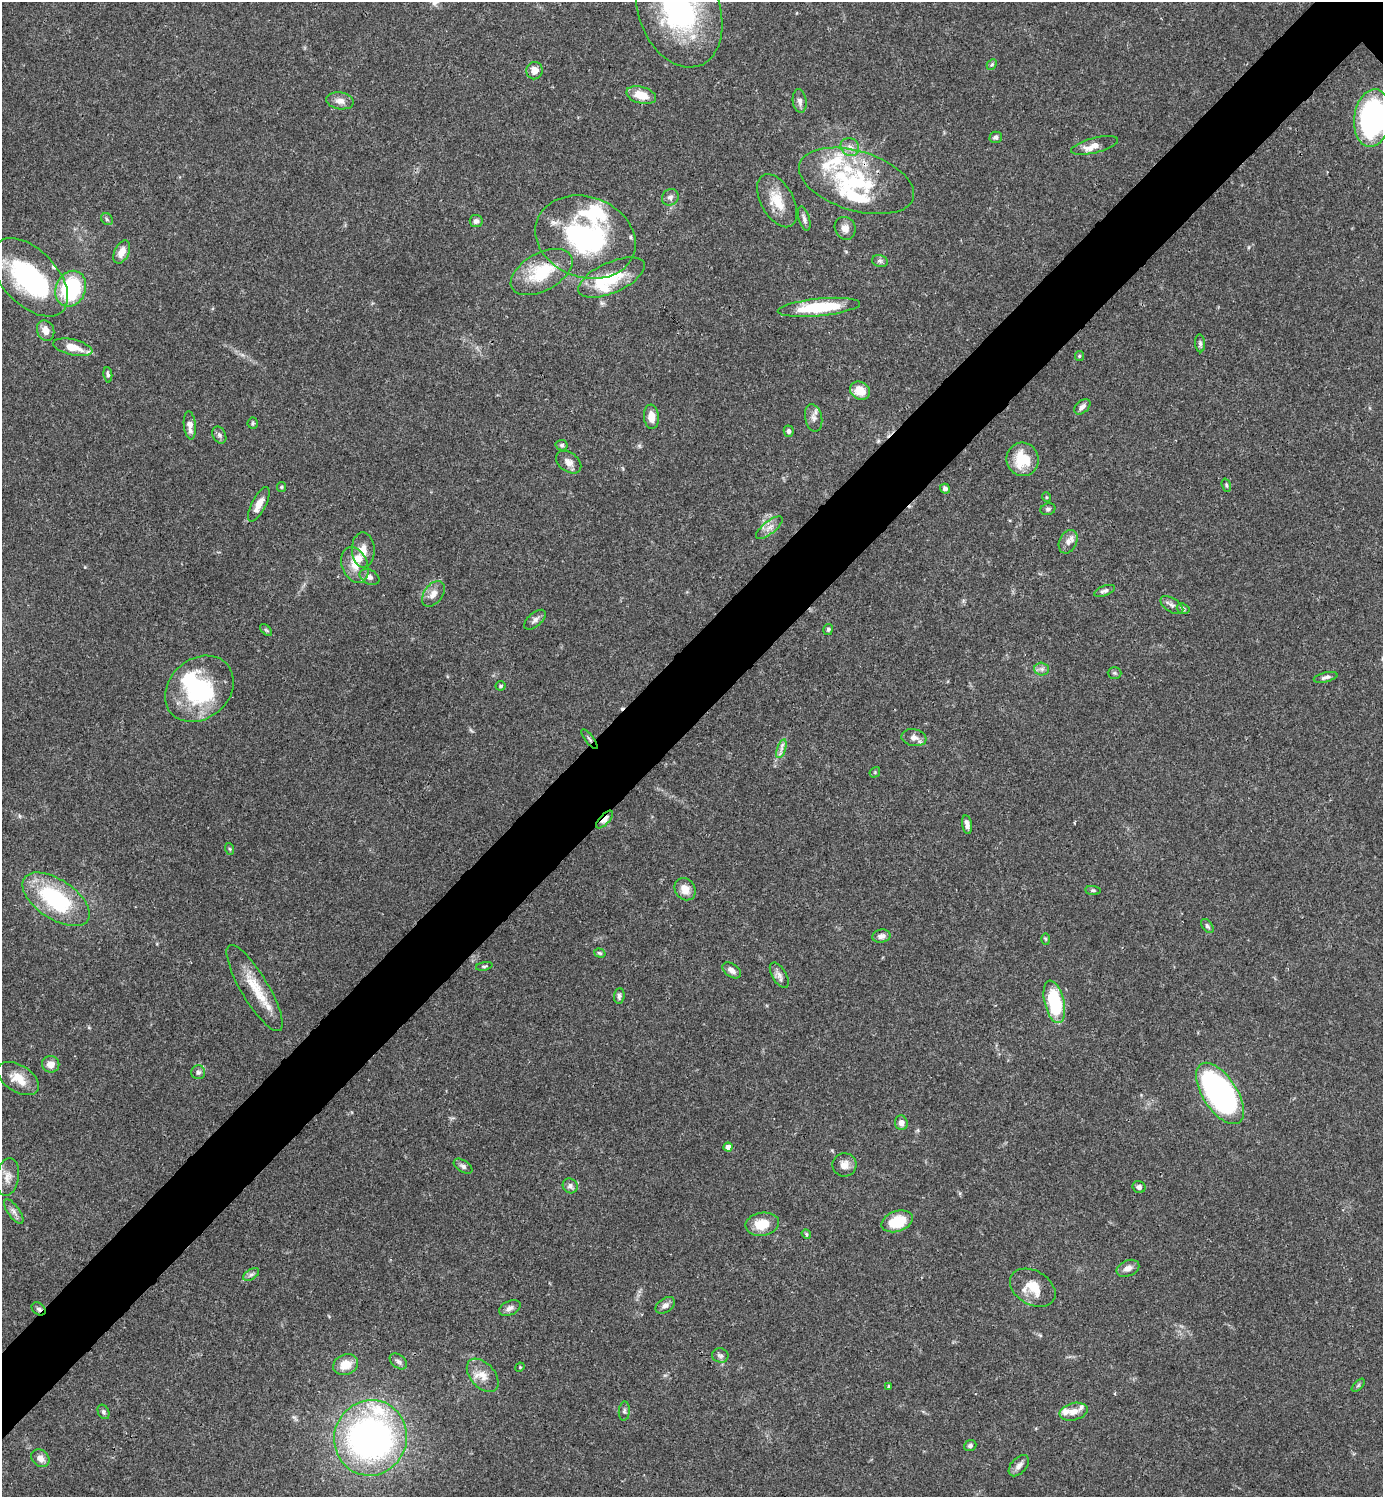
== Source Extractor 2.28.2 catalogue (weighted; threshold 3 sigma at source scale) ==
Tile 7 of 4 x 4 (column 3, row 2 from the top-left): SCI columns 3064-4444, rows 2992-4486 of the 5984 x 5985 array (HDU 1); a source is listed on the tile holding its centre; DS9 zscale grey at full resolution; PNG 1385 x 1499 px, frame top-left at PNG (2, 2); each listed source drawn as its Kron ellipse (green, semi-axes under 4 px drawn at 4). Shown black and unused: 6% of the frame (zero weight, under 3 of 4 exposures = <1% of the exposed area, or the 3 px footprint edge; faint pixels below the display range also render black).
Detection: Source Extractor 2.28.2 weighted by HDU 2 'WHT'; one run over the whole footprint, this tile lists its part. Background 0.0386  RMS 0.0026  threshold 0.0118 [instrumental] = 3 sigma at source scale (4.5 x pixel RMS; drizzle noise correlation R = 1.50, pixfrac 1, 0.05/0.05 arcsec/px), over >= 5 px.
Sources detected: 138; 5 inside a brighter object's white glare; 1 cosmic-ray / hot-pixel residue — neither listed nor drawn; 13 inside a brighter listed object's ellipse — not listed separately; the other 119 listed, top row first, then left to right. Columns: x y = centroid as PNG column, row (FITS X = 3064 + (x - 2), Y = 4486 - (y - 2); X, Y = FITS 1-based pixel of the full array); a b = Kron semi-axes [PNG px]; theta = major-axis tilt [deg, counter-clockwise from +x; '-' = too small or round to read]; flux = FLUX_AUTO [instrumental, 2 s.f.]
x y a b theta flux
679 10 59 40 -69 51
992 64 6 4 46 0.46
535 71 9 8 - 2.2
641 95 15 8 -15 4.6
340 101 14 8 -9 1.8
800 101 12 7 -82 1.2
1373 118 29 18 83 55
996 137 6 5 - 0.72
1095 145 24 7 14 2.7
850 147 10 8 -42 1.5
857 181 59 29 -17 26
670 197 9 8 - 1
777 201 29 16 -61 6.4
107 219 6 5 - 0.47
804 219 12 5 -73 0.96
476 221 6 6 - 0.91
845 228 12 10 -64 1.8
585 237 51 40 -20 43
122 252 12 7 65 2.3
880 261 8 6 -13 0.63
542 272 34 18 29 13
30 277 47 27 -46 35
612 277 36 15 24 11
71 289 18 15 66 22
819 307 41 8 6 15
46 331 10 8 -67 2.3
1200 343 9 5 -84 0.64
73 347 20 8 -13 4.7
1079 356 5 4 - 0.3
108 375 8 4 -85 0.62
860 391 10 8 -30 4.2
1082 407 9 6 41 1
651 417 12 7 -85 3.1
814 418 14 8 -79 1.5
253 423 5 5 - 0.37
190 425 14 6 -84 2
789 431 6 5 - 0.69
219 435 9 6 -62 0.81
562 445 6 5 - 0.52
1023 459 17 16 - 8.3
569 462 14 9 -36 1.8
1226 485 7 4 -72 0.4
281 487 5 4 - 0.31
945 489 5 5 - 0.88
1046 497 5 3 - 0.26
259 504 19 7 63 2.7
1048 509 7 6 - 0.62
769 528 16 6 38 1.7
1068 542 12 8 65 1.7
363 550 17 11 -88 2.7
355 565 18 13 -69 3.8
370 577 10 7 -31 1.1
1104 591 11 5 20 0.82
433 594 14 9 53 2
1172 605 13 6 -32 1.1
1183 609 6 5 - 0.61
535 620 13 6 42 1.1
828 629 5 5 - 0.44
266 630 7 4 -44 0.41
1042 669 7 6 - 0.91
1115 673 7 5 -1 0.46
1326 677 12 4 13 0.89
501 686 5 5 - 0.46
199 689 37 30 40 22
914 738 12 8 -9 1.6
590 739 12 3 -52 0.55
781 749 10 4 71 0.95
875 772 6 4 48 0.35
605 819 11 5 46 2.2
967 825 9 4 -81 1.3
230 849 6 3 -71 0.34
685 889 12 10 -51 2.9
1093 890 8 4 -5 0.48
56 899 38 19 -34 25
1207 926 8 5 -52 0.61
881 936 9 6 9 1.3
1046 939 6 4 -88 0.3
600 953 6 4 -18 0.4
484 966 8 4 11 0.46
732 970 10 6 -36 1.3
779 975 14 7 -59 1.3
255 988 49 13 -59 8.7
619 996 8 5 86 0.68
1054 1002 22 10 -76 18
51 1064 9 8 - 2.2
198 1072 7 7 - 0.76
18 1079 23 13 -32 4.5
1220 1093 35 17 -57 92
901 1123 7 6 - 1.4
728 1147 4 4 - 1.4
844 1165 12 11 - 1.9
463 1166 10 6 -34 0.83
8 1177 19 11 81 2.6
570 1186 8 7 - 0.93
1139 1187 6 6 - 0.89
14 1212 14 6 -55 1.2
897 1221 16 10 18 8.1
762 1224 17 11 10 5.6
806 1234 5 4 - 0.36
1128 1268 12 8 23 1.7
251 1274 9 5 32 0.69
1033 1288 24 17 -30 5.9
665 1305 11 7 36 1.1
510 1308 11 7 24 1.2
39 1309 8 5 -37 0.7
720 1355 8 7 - 0.83
398 1361 10 6 -38 0.86
346 1364 13 10 22 4.3
520 1367 5 4 - 0.26
483 1375 19 12 -48 3.5
1358 1385 8 3 45 0.39
889 1386 4 4 - 0.34
624 1411 10 5 86 0.67
104 1412 7 5 -64 0.54
1073 1412 14 8 14 2.3
370 1438 38 36 67 110
970 1445 6 5 - 0.61
40 1458 10 8 -43 1.8
1019 1466 12 7 48 1.4
Overlapping masked pixels (flux is a lower limit): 3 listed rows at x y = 590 739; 605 819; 39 1309
Isophote crosses this tile's border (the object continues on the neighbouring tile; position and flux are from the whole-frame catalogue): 2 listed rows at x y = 679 10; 1373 118